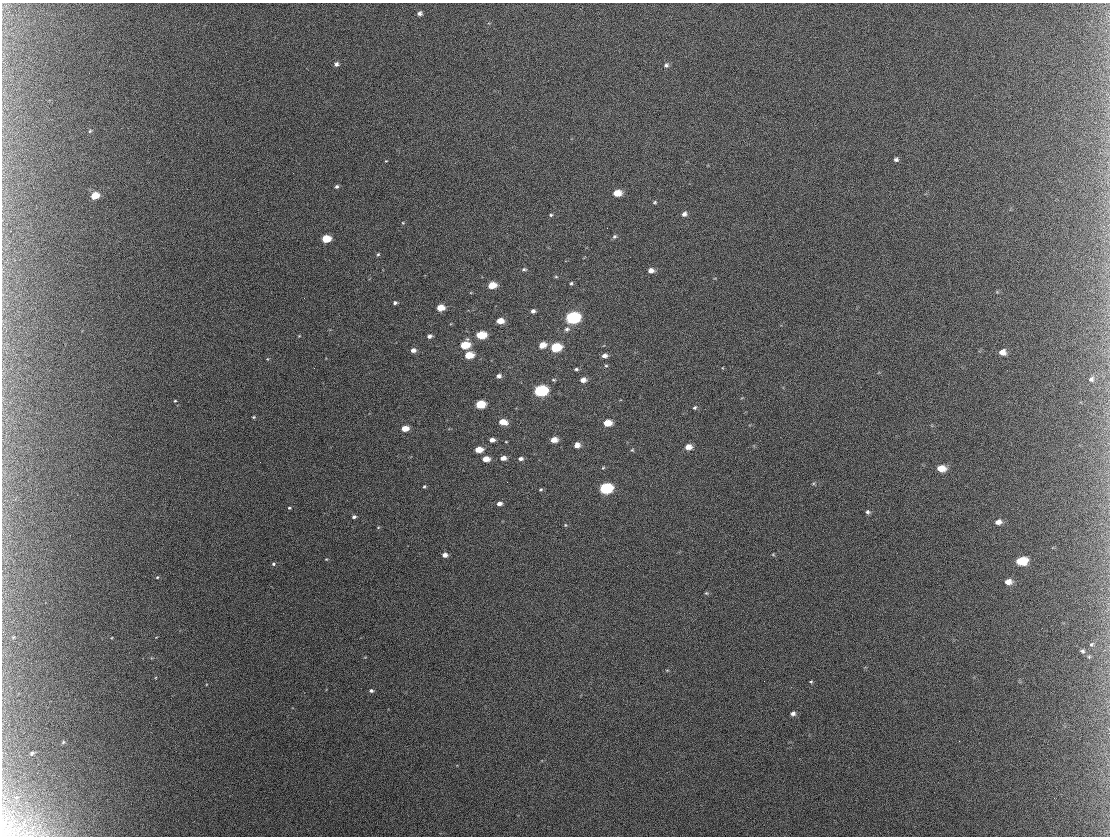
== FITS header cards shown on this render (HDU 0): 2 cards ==
NAXIS1  =                 1108 / length of data axis 1
NAXIS2  =                  834 / length of data axis 2

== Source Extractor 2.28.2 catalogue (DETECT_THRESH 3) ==
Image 1108 x 834 px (HDU 0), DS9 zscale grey, 1 PNG px = 1 image px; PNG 1112 x 838 px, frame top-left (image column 1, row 834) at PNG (2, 3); no overlay
Background 3270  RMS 41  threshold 123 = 3 sigma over >= 5 px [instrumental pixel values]
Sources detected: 91; all 91 listed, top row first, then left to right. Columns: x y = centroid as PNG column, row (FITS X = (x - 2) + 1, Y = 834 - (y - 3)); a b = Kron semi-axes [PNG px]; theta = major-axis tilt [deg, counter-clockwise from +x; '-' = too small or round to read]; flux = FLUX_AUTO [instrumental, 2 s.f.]
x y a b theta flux
420 13 5 4 - 8200
336 64 5 5 - 7800
666 65 7 6 - 7000
90 131 5 4 - 3500
896 159 5 4 - 6000
337 187 4 4 - 5200
617 193 7 5 8 43000
95 196 6 5 - 66000
655 202 5 4 - 3700
684 214 6 5 - 10000
551 215 5 4 - 3700
403 223 4 3 - 2400
615 236 6 5 - 5100
326 239 6 5 - 86000
378 254 5 4 - 3500
524 269 7 5 0 4900
651 271 6 5 - 16000
556 277 6 4 -1 2900
571 283 5 4 - 4000
492 285 6 5 - 61000
304 298 2 2 - 1300
395 303 4 3 - 6000
440 308 6 5 - 43000
533 311 5 4 - 8500
572 318 7 6 - 550000
500 321 6 4 -1 33000
567 329 7 6 - 8100
481 335 7 5 4 100000
429 336 5 4 - 9200
465 345 7 5 20 90000
542 345 6 5 - 33000
555 347 7 5 7 150000
413 350 6 5 - 13000
1002 352 7 6 - 20000
469 355 6 5 - 67000
604 356 6 5 - 13000
267 359 5 3 - 2300
606 366 5 3 - 3300
576 369 5 4 - 4800
499 376 5 5 - 9300
1091 379 8 7 - 8600
553 380 6 4 -2 3900
583 380 6 5 - 18000
540 391 7 6 - 430000
175 401 4 3 - 2500
480 404 6 5 - 100000
695 407 6 5 - 4300
254 417 4 3 - 3100
503 422 7 5 -9 37000
607 423 6 5 - 51000
405 428 6 4 9 37000
492 440 5 4 - 12000
554 440 6 4 7 30000
506 442 4 2 - 1800
577 445 6 5 - 17000
688 447 6 5 - 25000
478 450 6 4 3 42000
632 450 5 5 - 3100
503 458 6 5 - 16000
486 459 6 4 2 30000
521 459 6 4 -3 8900
603 468 5 4 - 3100
941 468 8 6 0 41000
424 486 5 4 - 3600
605 488 7 6 - 350000
541 490 4 3 - 3300
499 503 5 4 - 13000
289 508 4 3 - 3100
868 512 6 5 - 5900
354 517 4 4 - 6200
998 522 8 6 16 16000
565 525 5 4 - 3000
378 527 5 3 - 2400
773 554 5 3 - 2800
445 555 5 4 - 15000
326 559 4 2 - 2200
1021 561 8 6 5 85000
273 564 5 4 - 4200
157 577 4 4 - 2600
1008 582 7 6 - 20000
706 593 5 4 - 3600
13 637 5 4 - 2500
1091 644 7 5 39 5000
1082 651 6 5 - 5200
811 682 4 4 - 3100
371 691 5 4 - 6400
793 713 6 5 - 8400
959 741 2 2 - 1900
63 742 6 4 47 3600
32 753 4 3 - 5100
4 830 11 3 50 6800